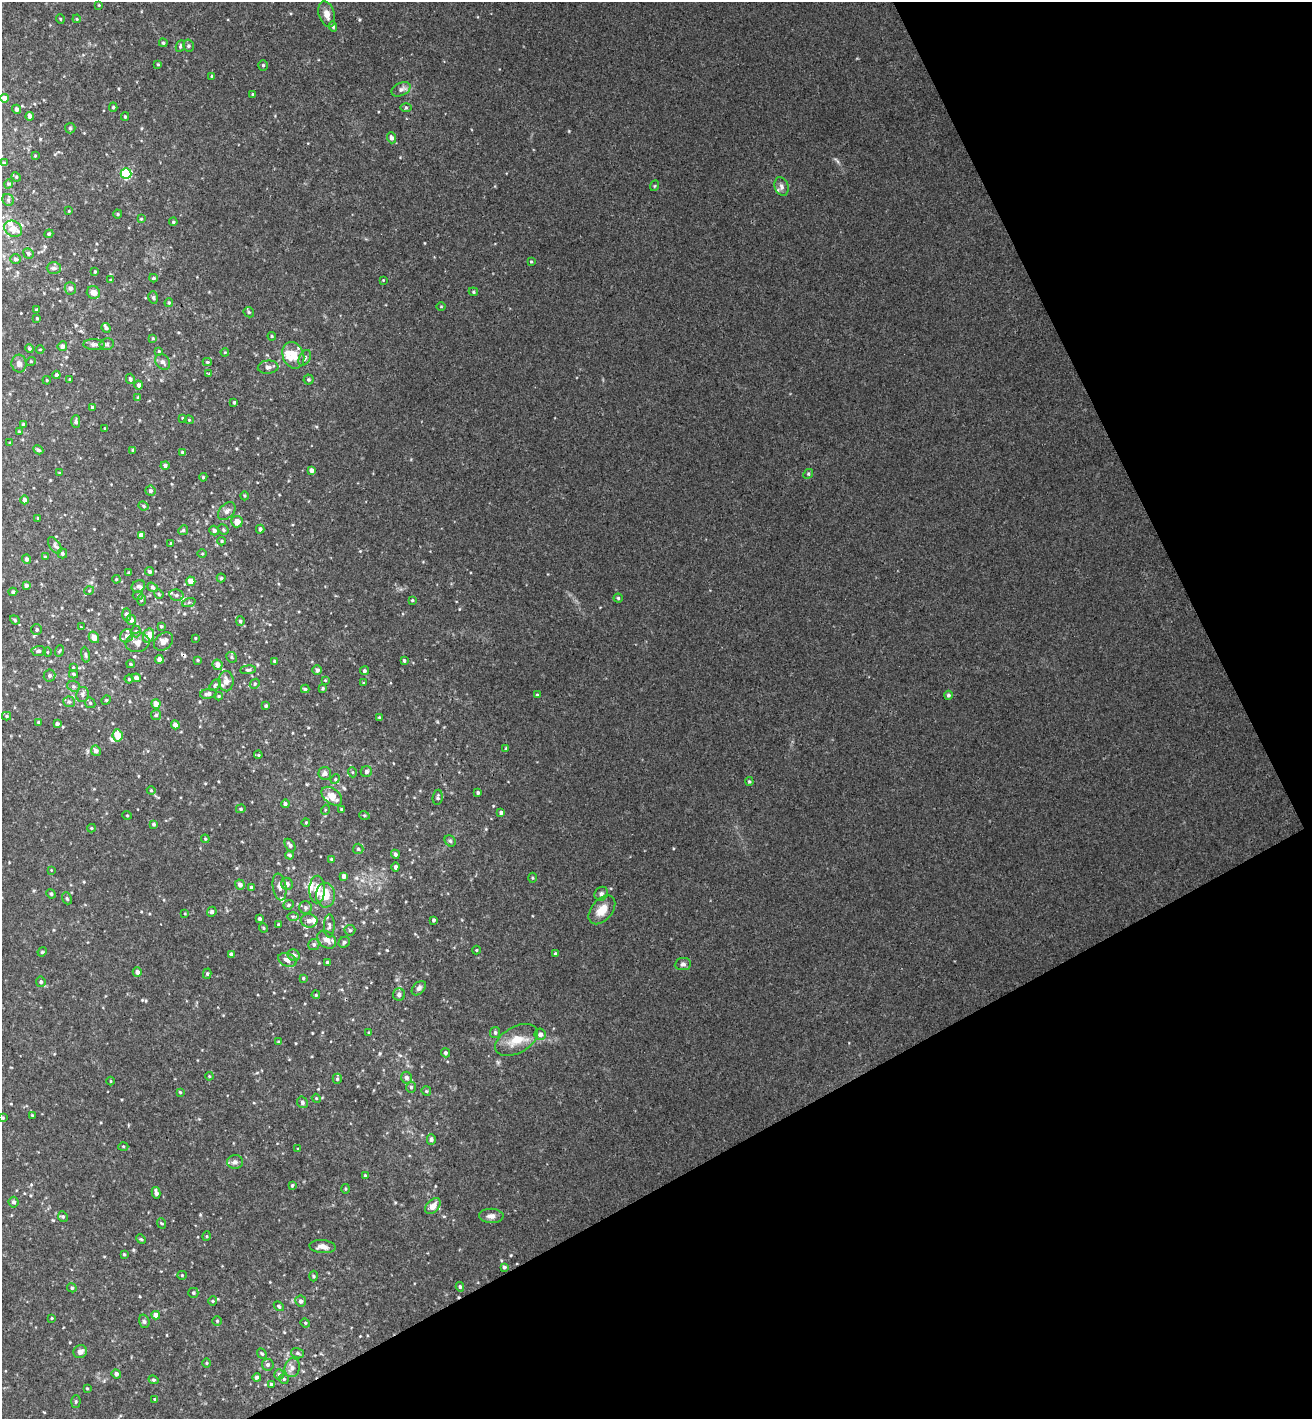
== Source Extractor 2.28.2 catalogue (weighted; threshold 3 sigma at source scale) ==
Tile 12 of 4 x 4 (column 4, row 3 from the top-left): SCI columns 4249-5558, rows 1470-2886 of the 5743 x 5775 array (HDU 1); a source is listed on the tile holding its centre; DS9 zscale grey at full resolution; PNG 1314 x 1421 px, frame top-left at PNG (2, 2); each listed source drawn as its Kron ellipse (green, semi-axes under 4 px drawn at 4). Shown black and unused: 27% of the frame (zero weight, under 3 of 4 exposures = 6% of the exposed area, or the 3 px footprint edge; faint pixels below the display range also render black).
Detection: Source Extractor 2.28.2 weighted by HDU 2 'WHT'; one run over the whole footprint, this tile lists its part. Background 0.0355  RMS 0.0051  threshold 0.0228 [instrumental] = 3 sigma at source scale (4.5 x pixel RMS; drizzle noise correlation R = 1.50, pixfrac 1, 0.05/0.05 arcsec/px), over >= 5 px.
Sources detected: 333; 1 cosmic-ray / hot-pixel residue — neither listed nor drawn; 8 inside a brighter listed object's ellipse — not listed separately; the other 324 listed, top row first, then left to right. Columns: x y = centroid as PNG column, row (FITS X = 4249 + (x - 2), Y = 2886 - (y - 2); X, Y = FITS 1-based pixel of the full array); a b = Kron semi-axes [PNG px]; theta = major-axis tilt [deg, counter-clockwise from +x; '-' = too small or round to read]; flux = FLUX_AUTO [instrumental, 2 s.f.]
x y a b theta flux
99 5 4 3 - 0.5
327 14 13 8 -72 3.4
60 19 5 3 - 0.4
77 19 4 3 - 0.44
333 26 5 4 - 0.9
163 43 4 4 - 0.8
180 46 6 4 65 0.84
188 46 6 5 - 0.88
158 64 4 3 - 0.51
263 65 5 4 - 0.79
212 76 3 3 - 0.68
401 89 10 6 27 2
252 94 4 3 - 0.42
5 98 4 4 - 3.4
113 107 4 4 - 0.73
406 107 6 4 0 0.59
17 109 5 4 - 1.7
30 116 4 4 - 1.8
125 117 4 4 - 0.61
70 128 5 5 - 0.75
391 138 5 4 - 1.5
35 156 3 3 - 0.42
4 163 4 4 - 0.65
126 174 5 5 - 49
16 177 5 4 - 0.55
8 184 5 3 - 0.52
654 186 5 3 - 0.49
781 186 9 6 -73 1.9
8 200 6 5 - 0.98
69 211 3 3 - 0.42
118 214 4 4 - 0.55
141 219 4 4 - 0.52
173 222 4 3 - 0.57
13 229 9 7 -31 5
49 234 4 4 - 0.57
28 253 5 5 - 1.1
15 259 5 5 - 1.1
531 262 3 3 - 0.47
54 268 7 6 - 1.3
95 272 4 3 - 0.56
154 278 4 3 - 0.76
111 280 4 3 - 0.62
383 280 3 3 - 0.34
70 288 6 6 - 1.7
93 292 7 6 - 3.3
473 292 5 4 - 0.6
153 297 6 5 - 0.89
169 303 4 3 - 0.53
441 306 5 3 - 0.43
36 310 3 3 - 0.6
249 312 5 5 - 0.74
37 318 3 3 - 0.45
106 328 5 4 - 0.83
272 336 4 3 - 0.56
153 338 4 3 - 0.47
107 344 7 5 12 1
94 345 11 5 -3 1.6
62 346 5 4 - 1.4
29 348 4 4 - 0.75
40 349 4 3 - 0.35
159 351 4 4 - 0.46
225 352 4 3 - 0.38
293 355 14 10 -68 7.6
305 358 9 5 62 1.3
31 361 5 3 - 0.41
163 362 9 6 -52 1.6
207 362 4 4 - 0.72
19 364 9 7 -83 2.3
268 367 10 6 6 1.8
208 374 4 2 - 0.38
56 375 4 4 - 1.3
70 379 3 2 - 0.56
130 379 5 4 - 1.1
47 380 4 3 - 0.43
309 380 5 5 - 0.78
139 385 4 4 - 1.4
138 398 4 3 - 1.3
234 402 4 3 - 0.8
92 407 4 3 - 0.83
183 418 3 3 - 0.53
189 420 4 4 - 0.5
76 422 6 4 -89 1.2
23 424 3 3 - 1
105 428 3 2 - 0.48
19 432 4 3 - 0.5
10 443 3 3 - 0.45
38 450 5 4 - 1.1
133 450 3 3 - 0.52
182 452 4 4 - 0.55
165 466 4 4 - 1.3
311 470 4 3 - 1.8
60 473 3 3 - 0.45
808 474 5 4 - 0.64
203 477 4 4 - 0.63
150 491 5 5 - 1.3
245 496 4 3 - 0.53
24 500 4 4 - 1.8
144 506 5 3 - 0.71
227 511 10 7 46 2
38 518 3 3 - 0.39
237 522 6 5 - 4.1
260 529 4 4 - 1.4
183 530 5 4 - 0.8
223 530 5 4 - 0.68
214 531 5 4 - 1.5
141 535 4 4 - 3.4
222 541 4 4 - 0.62
171 543 3 3 - 0.57
55 545 9 5 -55 1.3
62 553 5 4 - 0.76
202 553 5 3 - 0.51
45 557 4 3 - 0.51
27 559 5 4 - 1
149 571 4 4 - 1.1
128 573 4 4 - 0.56
221 578 4 4 - 0.7
116 579 4 3 - 0.44
191 581 4 4 - 4.9
26 585 4 4 - 1.2
138 586 7 6 - 1.4
152 587 6 4 -38 1.1
89 591 5 3 - 0.42
13 592 4 4 - 0.93
159 594 5 4 - 0.68
176 595 7 5 -13 1.6
138 596 5 3 - 0.53
618 598 4 4 - 0.68
141 600 5 3 - 0.6
412 600 4 3 - 0.54
189 602 7 4 19 0.93
127 615 6 4 -87 1.9
15 620 5 3 - 0.66
131 620 5 4 - 2.6
240 621 4 4 - 1.1
161 626 3 3 - 0.62
81 627 3 3 - 0.33
37 629 5 5 - 1
136 631 6 4 -89 0.97
127 636 7 6 - 1.9
148 636 7 5 68 5.5
94 637 6 5 - 3.8
195 638 4 3 - 0.39
163 641 10 8 40 3.6
137 642 12 9 11 3.4
39 651 7 5 3 0.97
59 651 6 3 69 0.51
48 652 5 3 - 0.43
85 655 8 4 -81 0.97
232 657 6 4 -43 0.72
159 659 4 4 - 2.5
198 660 4 3 - 0.6
404 660 4 3 - 0.82
274 661 4 3 - 0.61
131 664 4 4 - 0.54
217 665 5 5 - 2.9
73 667 4 3 - 0.5
248 670 8 4 4 0.91
317 670 5 5 - 1.6
364 671 4 4 - 1
73 674 4 3 - 0.77
50 676 6 6 - 1.4
136 678 4 4 - 1.8
129 679 4 4 - 0.64
325 680 4 3 - 0.43
226 681 10 7 -89 3.5
364 683 4 3 - 0.48
255 684 5 4 - 0.72
215 685 7 4 49 0.74
74 686 6 5 - 0.95
323 688 3 3 - 0.7
305 689 4 4 - 0.76
83 694 7 6 - 1.4
208 694 8 5 8 1.8
537 695 4 4 - 0.68
948 695 4 4 - 1.1
219 696 4 4 - 0.6
106 700 5 4 - 0.63
69 702 6 5 - 0.91
90 703 5 4 - 0.72
156 704 5 4 - 5
266 706 4 3 - 0.82
156 715 5 5 - 0.79
7 716 4 4 - 0.65
379 717 4 3 - 0.4
39 722 4 3 - 0.62
57 724 3 3 - 1.3
175 725 4 4 - 2.8
117 735 6 5 - 10
506 749 4 3 - 0.71
96 751 5 5 - 2.2
258 755 4 3 - 0.46
352 772 5 3 - 0.52
366 772 5 5 - 1.7
325 773 6 6 - 1.9
335 779 5 4 - 0.66
749 781 4 3 - 0.66
151 790 4 4 - 0.56
478 793 3 3 - 0.9
332 796 12 7 -39 6
438 797 7 5 82 1
285 804 4 4 - 1.1
241 809 5 4 - 0.68
341 809 3 3 - 0.49
325 810 5 3 - 0.47
501 813 4 3 - 1.3
127 815 5 3 - 0.38
364 815 5 3 - 0.63
306 822 4 3 - 0.38
154 824 4 4 - 0.85
91 828 4 4 - 0.55
205 839 4 4 - 0.49
450 841 6 5 - 0.91
290 845 7 4 -58 1.1
358 849 5 5 - 0.82
395 854 4 4 - 1.3
290 855 4 3 - 0.9
331 859 4 4 - 0.56
395 867 4 4 - 1.6
51 870 3 3 - 0.33
344 876 4 4 - 1.9
533 878 5 3 - 0.51
287 884 6 6 - 2
240 885 5 4 - 2.2
251 887 4 4 - 1.4
280 887 13 6 -80 2.3
317 889 14 8 89 5.7
51 894 5 4 - 0.69
601 894 7 6 - 1.2
325 895 12 9 -88 8.8
67 898 6 4 -69 0.81
289 905 5 4 - 0.76
305 908 6 6 - 1.2
602 910 16 10 50 6.3
212 912 5 4 - 1.1
185 914 4 2 - 0.35
293 916 6 4 0 0.8
260 919 3 3 - 1.1
434 920 3 3 - 0.84
309 921 8 6 -8 2.1
278 924 3 2 - 0.47
329 926 11 5 89 1.4
263 928 5 3 - 0.54
350 930 5 5 - 0.9
327 940 10 7 -39 3.1
344 942 6 5 - 0.92
314 945 5 5 - 1.2
476 950 4 4 - 0.45
42 952 5 4 - 0.54
231 954 4 3 - 1.4
556 954 4 4 - 0.93
294 955 6 5 - 1.9
287 960 9 6 -20 3
327 962 4 3 - 0.71
683 964 8 6 7 1.5
137 972 4 4 - 2.1
207 974 5 4 - 0.82
303 978 4 3 - 0.6
41 982 5 5 - 1.1
419 988 8 5 46 1.5
316 995 4 3 - 0.52
399 995 6 6 - 1.5
495 1032 5 5 - 1.1
369 1033 3 3 - 0.62
540 1034 6 5 - 2.4
516 1040 23 13 28 8.4
278 1042 4 3 - 0.5
445 1053 4 4 - 1
209 1076 4 3 - 0.4
407 1078 6 5 - 1.9
337 1079 5 4 - 0.78
111 1081 4 3 - 0.38
411 1087 5 5 - 0.98
426 1091 5 4 - 0.61
180 1092 4 3 - 0.6
316 1098 4 3 - 0.44
302 1102 6 5 - 0.94
32 1115 3 3 - 0.43
3 1118 4 3 - 0.49
431 1139 5 4 - 1.5
123 1146 5 3 - 0.52
298 1149 4 3 - 0.59
235 1162 8 7 - 1.9
365 1176 4 4 - 0.84
292 1185 4 3 - 0.63
345 1189 5 3 - 0.54
156 1193 6 3 -78 1.8
13 1202 5 5 - 1.2
433 1206 9 6 46 4.4
63 1216 5 5 - 0.78
491 1216 12 7 -1 2.5
161 1223 5 3 - 0.48
207 1236 5 3 - 0.47
141 1239 5 3 - 0.61
322 1247 13 6 -4 2.8
124 1254 4 4 - 0.58
504 1267 4 4 - 1
182 1275 4 4 - 0.62
314 1276 5 3 - 0.56
460 1287 5 4 - 0.91
72 1288 5 4 - 0.94
193 1293 5 5 - 0.86
213 1301 5 3 - 0.52
301 1301 5 5 - 1.6
279 1306 5 4 - 0.89
156 1315 4 4 - 3.5
52 1318 3 2 - 0.4
144 1321 7 5 -73 0.94
217 1321 5 5 - 0.72
305 1323 5 4 - 0.57
80 1352 7 6 - 2.5
297 1353 6 5 - 1.1
262 1354 5 3 - 0.59
206 1363 4 3 - 0.48
268 1365 6 5 - 1.4
292 1368 9 7 76 2.4
116 1374 5 4 - 1.8
279 1374 5 4 - 0.91
257 1377 4 4 - 1.2
284 1379 5 5 - 0.68
154 1380 5 4 - 0.85
271 1384 4 4 - 0.79
87 1388 3 3 - 0.45
154 1399 4 2 - 0.37
76 1402 6 4 87 0.82
Isophote crosses this tile's border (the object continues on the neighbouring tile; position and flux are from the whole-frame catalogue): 1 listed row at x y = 13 229
Unlisted compact peaks at least as high as the median listed source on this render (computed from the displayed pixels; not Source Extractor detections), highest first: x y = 387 950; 511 1255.